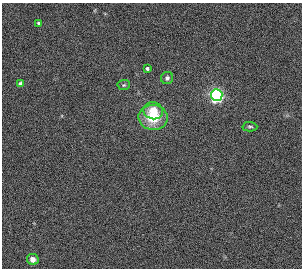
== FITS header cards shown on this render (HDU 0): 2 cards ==
NAXIS1  =                  300
NAXIS2  =                  266

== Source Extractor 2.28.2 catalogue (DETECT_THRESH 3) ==
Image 300 x 266 px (HDU 0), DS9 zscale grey, 1 PNG px = 1 image px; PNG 304 x 270 px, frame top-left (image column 1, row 266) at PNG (2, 3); each listed source drawn as its Kron ellipse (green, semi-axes under 4 px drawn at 4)
Background 0.00206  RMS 0.031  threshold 0.0929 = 3 sigma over >= 5 px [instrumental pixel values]
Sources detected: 10; all 10 listed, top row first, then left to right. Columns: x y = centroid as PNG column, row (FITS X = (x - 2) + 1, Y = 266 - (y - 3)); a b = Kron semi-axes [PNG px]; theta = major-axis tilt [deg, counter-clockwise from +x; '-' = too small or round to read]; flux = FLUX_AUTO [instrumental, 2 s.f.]
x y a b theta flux
39 23 4 4 - 4.2
147 68 4 3 - 4.8
167 78 6 6 - 5.7
20 84 4 4 - 7.1
124 85 6 5 - 3.3
217 95 6 5 - 670
153 111 10 8 -17 31
153 117 15 12 -9 69
250 127 7 4 -1 3.6
33 259 6 5 - 14